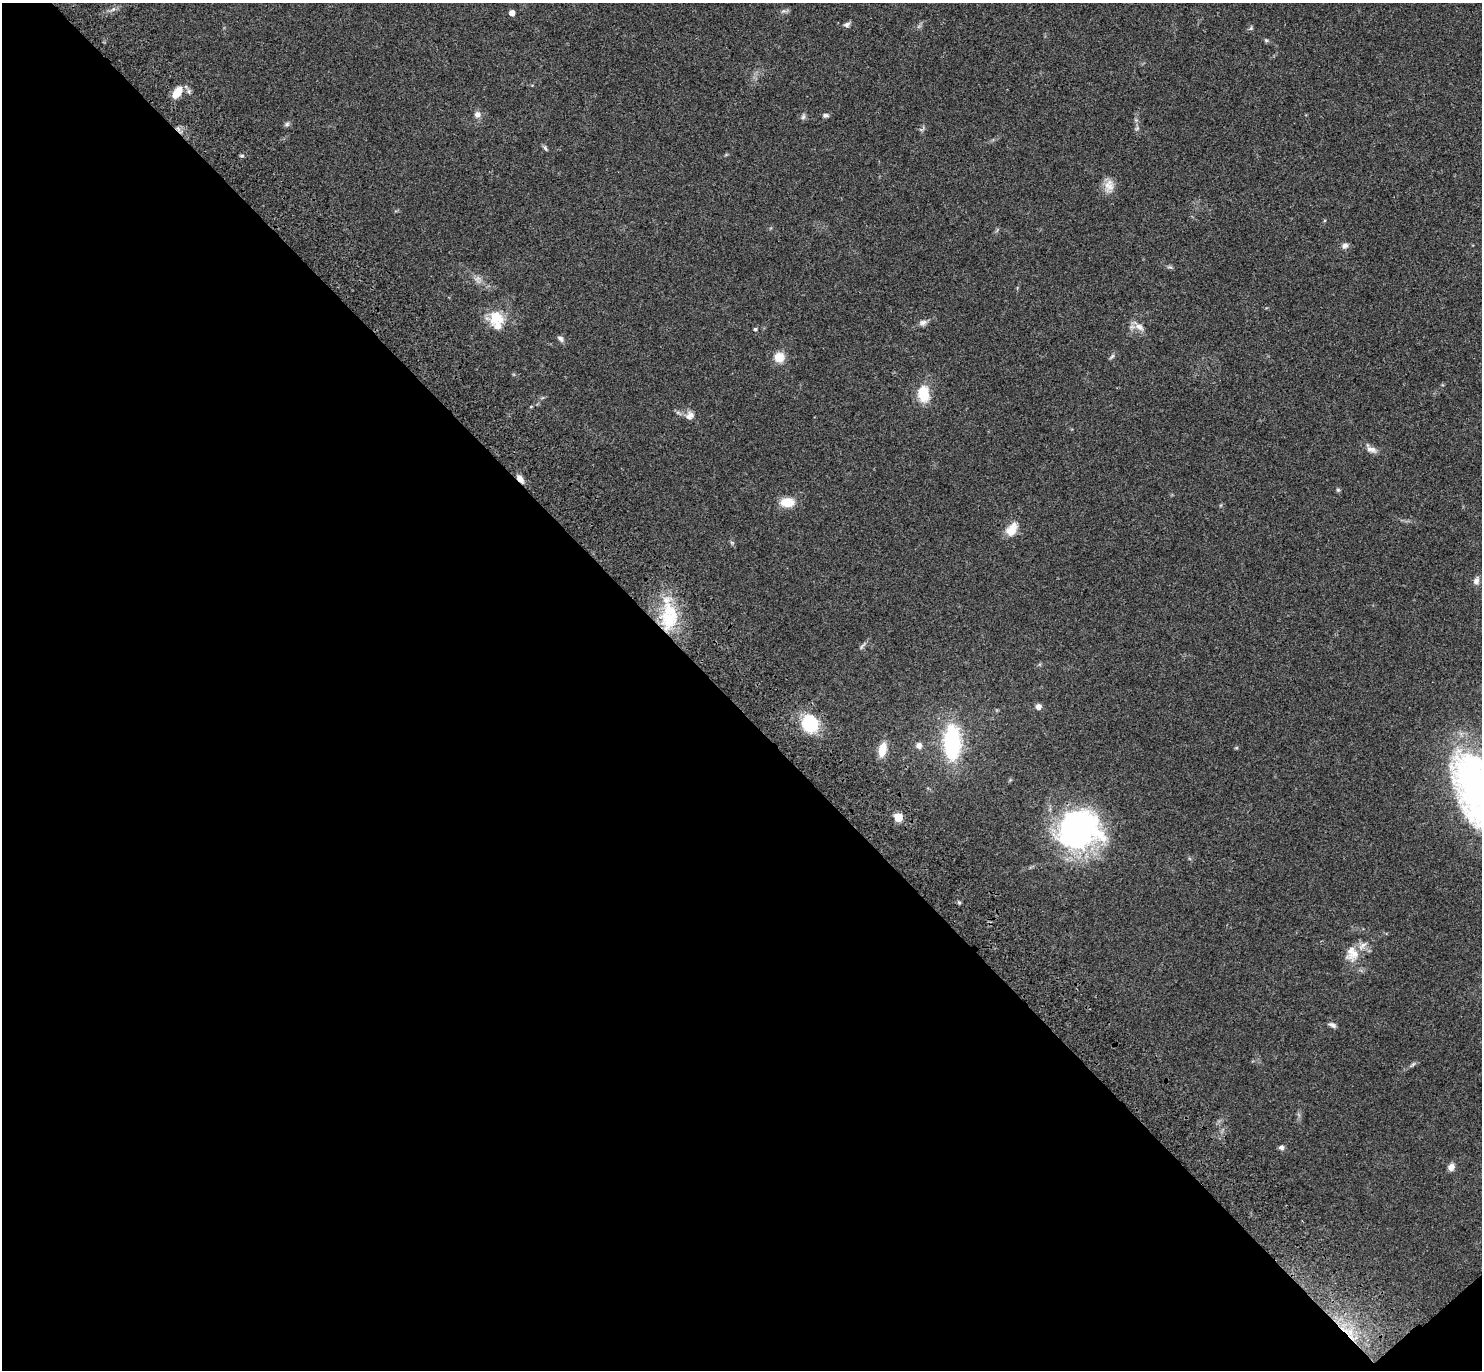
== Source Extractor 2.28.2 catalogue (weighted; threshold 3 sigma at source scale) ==
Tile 14 of 4 x 4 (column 2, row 4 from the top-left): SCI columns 1581-3060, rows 274-1641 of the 6141 x 6133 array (HDU 1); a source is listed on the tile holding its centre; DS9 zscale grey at full resolution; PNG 1484 x 1372 px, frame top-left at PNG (2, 3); no overlay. Shown black and unused: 49% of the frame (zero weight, under 3 of 4 exposures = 6% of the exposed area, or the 3 px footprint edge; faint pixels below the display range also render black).
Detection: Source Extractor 2.28.2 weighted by HDU 2 'WHT'; one run over the whole footprint, this tile lists its part. Background 0.0512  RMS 0.0054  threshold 0.0244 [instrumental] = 3 sigma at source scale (4.5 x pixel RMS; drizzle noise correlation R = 1.50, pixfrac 1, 0.05/0.05 arcsec/px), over >= 5 px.
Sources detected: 50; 1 too faint to see at this stretch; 1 inside a brighter object's white glare — not listed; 3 inside a brighter listed object's ellipse — not listed separately; the other 45 listed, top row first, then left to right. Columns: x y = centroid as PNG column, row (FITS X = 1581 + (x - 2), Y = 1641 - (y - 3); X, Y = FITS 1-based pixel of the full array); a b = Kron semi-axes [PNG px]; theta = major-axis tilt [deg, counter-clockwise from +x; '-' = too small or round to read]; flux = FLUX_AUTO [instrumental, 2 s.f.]
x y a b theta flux
512 13 4 4 - 3.7
847 24 8 6 26 1.5
1251 28 6 4 47 0.84
1266 40 5 5 - 0.77
177 92 16 8 55 7.2
477 114 8 8 - 2.4
825 115 9 5 5 1.2
803 117 8 6 73 1.2
287 124 6 6 - 1.1
1137 128 7 4 56 0.89
545 148 7 4 -46 0.94
242 156 6 3 -17 0.67
1109 186 17 13 85 5.3
1345 245 9 6 15 1.9
496 317 22 20 -15 12
923 322 11 7 14 2
1139 327 14 8 -33 3.6
755 329 4 4 - 0.92
560 339 8 6 -47 1.6
1112 356 10 4 49 0.99
779 357 14 14 - 5.9
924 394 17 12 -84 13
690 416 12 10 42 3.1
1373 449 10 8 -13 2.6
520 479 11 6 -48 3.2
1338 490 6 5 - 0.74
787 502 12 8 4 11
1012 529 18 11 61 7
732 543 6 4 -20 0.7
1476 581 10 7 76 2.2
668 619 31 22 -76 29
862 646 13 3 50 1.2
1038 707 6 6 - 2.6
810 724 16 14 -55 27
952 742 28 13 -89 60
919 745 8 7 - 2.4
882 750 16 8 75 8
1478 791 78 39 -67 220
898 817 5 5 - 18
1077 827 49 34 20 100
1352 954 22 16 -78 8.9
1332 1025 9 5 -30 1.7
1281 1148 6 5 - 1.5
1451 1167 8 7 - 2.8
1349 1332 17 5 -21 4.8
Overlapping masked pixels (flux is a lower limit): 3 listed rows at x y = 520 479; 668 619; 1349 1332
Isophote crosses this tile's border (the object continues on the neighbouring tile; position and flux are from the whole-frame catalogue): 1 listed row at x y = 1478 791